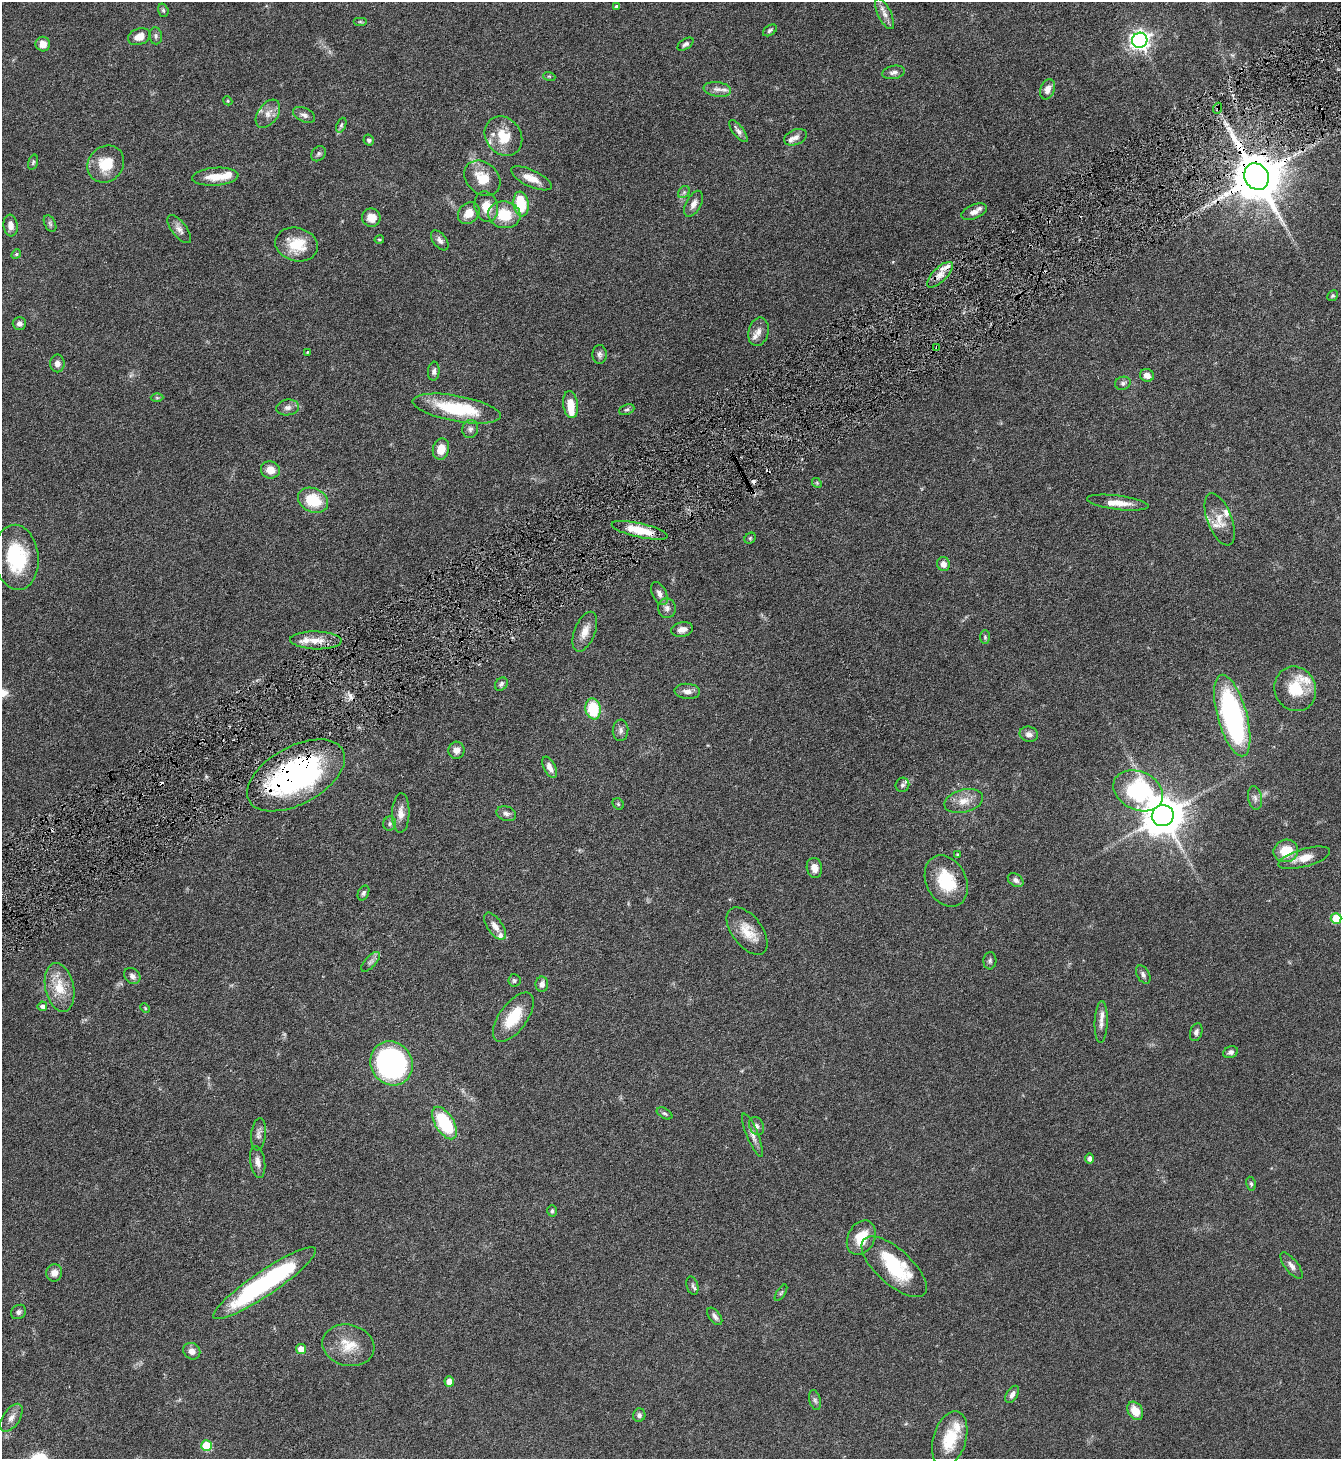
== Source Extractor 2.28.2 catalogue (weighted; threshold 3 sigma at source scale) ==
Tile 10 of 4 x 4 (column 2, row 3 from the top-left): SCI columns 1494-2832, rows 1459-2915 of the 5801 x 5832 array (HDU 1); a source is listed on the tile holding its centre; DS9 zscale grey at full resolution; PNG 1343 x 1461 px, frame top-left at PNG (2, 2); each listed source drawn as its Kron ellipse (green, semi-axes under 4 px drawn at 4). Shown black and unused: <1% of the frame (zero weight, under 4 of 8 exposures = <1% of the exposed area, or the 3 px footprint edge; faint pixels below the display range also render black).
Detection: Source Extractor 2.28.2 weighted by HDU 2 'WHT'; one run over the whole footprint, this tile lists its part. Background 0.082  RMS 0.0034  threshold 0.0137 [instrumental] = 3 sigma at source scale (4.09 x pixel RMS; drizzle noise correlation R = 1.36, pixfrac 0.8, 0.05/0.05 arcsec/px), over >= 5 px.
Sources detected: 176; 2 inside a brighter object's white glare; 6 cosmic-ray / hot-pixel residue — neither listed nor drawn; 18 inside a brighter listed object's ellipse — not listed separately; the other 150 listed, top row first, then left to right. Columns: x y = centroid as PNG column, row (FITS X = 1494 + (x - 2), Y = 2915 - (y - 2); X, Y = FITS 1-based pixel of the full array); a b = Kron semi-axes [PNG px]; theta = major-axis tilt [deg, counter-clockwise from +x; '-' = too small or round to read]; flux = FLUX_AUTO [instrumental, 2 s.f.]
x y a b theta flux
616 6 4 4 - 0.47
163 10 7 5 -74 0.6
884 14 17 6 -64 2.2
360 22 7 4 0 0.52
770 30 8 5 33 0.63
156 36 8 6 -82 0.83
139 37 11 8 21 2.9
1140 40 7 7 - 150
43 44 7 7 - 2.6
685 44 9 5 35 0.86
894 72 11 6 11 1.3
549 76 6 4 -18 0.35
717 89 14 7 -8 1.5
1047 89 10 7 70 2.1
228 101 5 3 - 0.32
1218 108 6 3 70 0.36
268 114 16 10 55 2.7
304 115 12 7 -24 1.2
341 125 8 4 68 0.58
738 131 13 5 -52 1.3
503 136 21 17 -53 7.6
795 137 12 7 22 1.6
369 140 5 5 - 0.64
319 154 8 6 52 0.75
33 162 8 4 74 0.48
106 164 19 17 48 7.8
215 177 23 9 4 4.8
1257 177 14 11 -60 1600
482 178 20 15 -42 7.1
531 178 22 8 -25 3.9
684 192 7 5 45 0.67
521 204 12 7 -81 12
694 204 14 7 62 1.8
486 207 15 11 -75 5.3
974 212 13 7 23 1.9
469 213 12 9 46 4
504 215 16 13 -8 9
371 218 9 9 - 3.5
50 224 9 5 -63 0.75
11 225 11 7 -83 2
179 229 17 7 -52 1.8
379 240 5 3 - 0.34
440 240 11 6 -52 1.3
297 245 21 16 -14 8.5
16 254 5 4 - 0.43
940 275 16 7 45 2.7
1332 296 6 5 - 0.45
19 323 7 6 - 1.2
758 332 14 10 76 2.2
937 347 4 2 - 0.28
307 352 4 3 - 0.25
600 354 9 7 87 1
57 363 9 7 90 1.3
434 371 9 5 84 0.91
1147 375 7 6 - 1.7
1123 383 8 6 17 0.88
157 398 6 4 -1 0.43
571 404 14 7 -83 4.9
288 407 11 8 8 1.4
457 409 45 13 -10 19
627 410 8 5 21 0.59
470 429 9 8 - 1.1
441 449 11 8 76 4.1
270 470 9 8 - 3.2
817 483 5 4 - 0.39
313 500 16 11 -25 11
1118 503 31 7 -7 4.1
1220 519 27 12 -69 4.4
640 530 29 7 -13 6.8
750 538 6 5 - 0.44
16 557 33 22 -84 19
943 564 7 6 - 1.9
659 593 12 7 -63 1.6
667 608 10 9 - 1.4
682 630 11 7 12 1.8
585 632 21 10 68 3.4
985 637 7 5 -89 0.51
316 640 26 9 -2 4.4
501 684 7 5 51 0.85
1295 689 22 20 -66 9.6
687 691 13 7 -4 1.8
593 709 10 7 -80 12
1232 716 42 14 -74 61
621 730 11 8 86 1.2
1029 734 9 7 -14 1.4
456 750 8 8 - 1.7
550 767 11 6 -63 2.1
296 775 53 29 29 74
902 785 7 7 - 0.9
1138 791 26 19 -25 35
1255 798 12 7 -80 1.3
964 801 20 11 14 4
618 804 6 5 - 0.46
401 813 20 9 88 2.7
506 814 10 7 -20 1.1
1163 816 11 10 - 920
390 824 7 6 - 0.7
1286 851 12 11 - 7.5
957 855 4 3 - 0.34
1304 858 27 9 16 4.4
814 868 10 7 -79 2.3
1016 880 8 6 -35 1.1
946 881 27 20 -62 12
363 893 8 5 64 0.72
1336 919 5 5 - 9.1
495 926 16 7 -55 2.3
747 931 27 15 -53 6
990 961 8 6 85 0.74
370 962 12 5 47 1.1
1143 975 10 6 -59 1.1
132 976 9 7 -43 1.3
514 980 6 6 - 0.65
542 984 8 6 90 1.5
60 987 25 14 -78 7.3
42 1006 5 4 - 1.1
145 1008 5 3 - 0.31
513 1017 29 13 54 9.7
1101 1022 21 6 88 1.9
1196 1032 9 6 73 1.1
1231 1052 7 5 20 0.91
392 1063 23 20 -57 76
664 1113 8 5 -29 0.56
445 1123 18 9 -58 19
757 1126 9 7 -65 1.1
259 1134 16 7 83 1.6
753 1135 23 6 -68 2
1090 1158 5 4 - 1
258 1162 16 7 -81 2
1251 1184 7 4 -79 0.53
552 1211 5 5 - 0.51
861 1238 18 13 63 6.8
1291 1266 16 6 -52 1.6
894 1267 41 17 -42 17
54 1273 8 8 - 2
265 1283 61 12 34 49
692 1286 9 5 -73 0.79
781 1293 9 3 56 0.49
19 1312 8 6 37 0.86
715 1316 10 5 -53 0.99
348 1345 26 20 -12 7.4
301 1349 5 5 - 2.9
192 1351 9 8 - 1.8
449 1381 5 5 - 3.3
1012 1394 9 5 59 1.3
815 1400 10 6 -75 0.79
1135 1411 10 7 -58 4.4
639 1415 7 6 - 0.83
11 1418 16 8 56 2.1
950 1439 28 16 73 10
206 1446 5 5 - 13
Overlapping masked pixels (flux is a lower limit): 5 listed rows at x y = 1218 108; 1257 177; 937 347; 640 530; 296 775
Isophote crosses this tile's border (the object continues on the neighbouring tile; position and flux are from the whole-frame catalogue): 1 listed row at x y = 1336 919